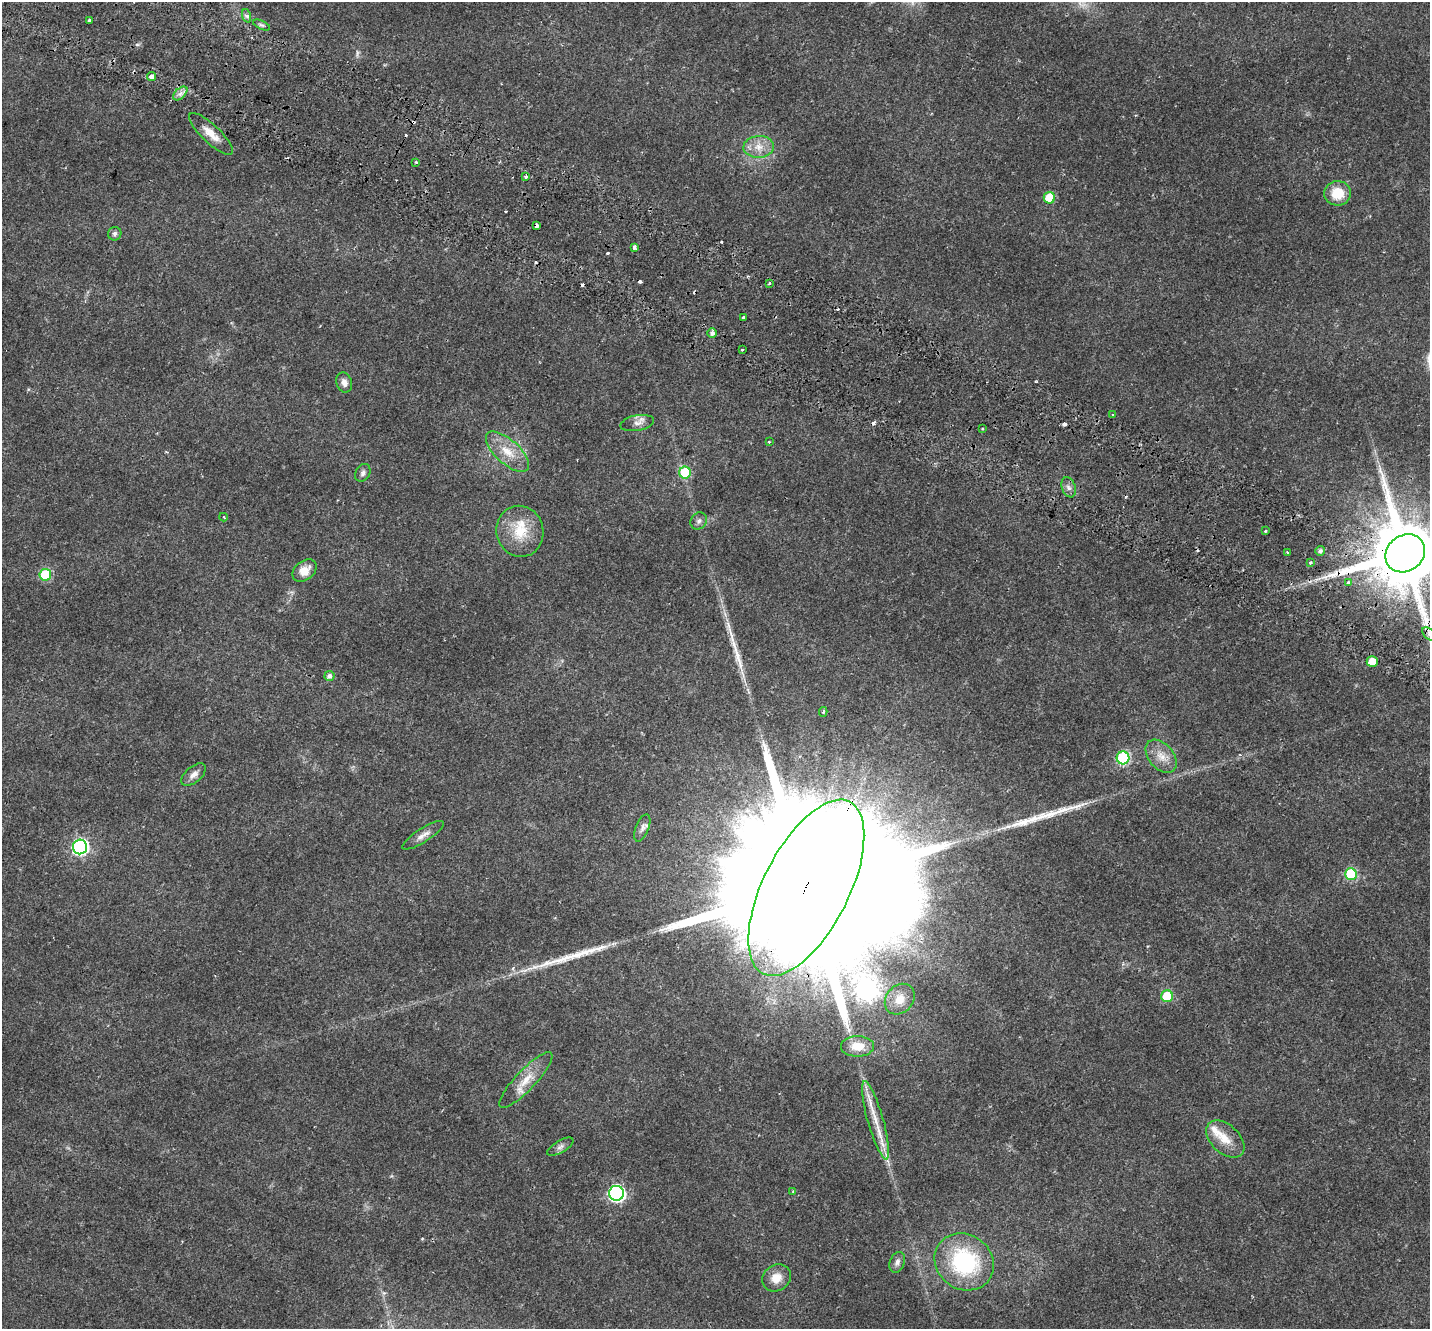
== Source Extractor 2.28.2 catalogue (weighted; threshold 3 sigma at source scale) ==
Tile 11 of 4 x 4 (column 3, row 3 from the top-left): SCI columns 2929-4356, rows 1621-2947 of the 5863 x 5958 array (HDU 1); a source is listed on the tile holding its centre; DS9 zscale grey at full resolution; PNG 1432 x 1331 px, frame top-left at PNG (2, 2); each listed source drawn as its Kron ellipse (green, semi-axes under 4 px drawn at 4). Shown black and unused: <1% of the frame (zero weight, under 2 of 3 exposures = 5% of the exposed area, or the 3 px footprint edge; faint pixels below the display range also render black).
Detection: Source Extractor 2.28.2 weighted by HDU 2 'WHT'; one run over the whole footprint, this tile lists its part. Background 0.0194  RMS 0.0032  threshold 0.0146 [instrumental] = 3 sigma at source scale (4.5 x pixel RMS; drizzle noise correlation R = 1.50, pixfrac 1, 0.0396/0.0396 arcsec/px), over >= 5 px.
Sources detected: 79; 2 too faint to see at this stretch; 10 cosmic-ray / hot-pixel residue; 3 long thin detections or spike segments (spike, bleed or trail) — neither listed nor drawn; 2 inside a brighter listed object's ellipse — not listed separately; the other 62 listed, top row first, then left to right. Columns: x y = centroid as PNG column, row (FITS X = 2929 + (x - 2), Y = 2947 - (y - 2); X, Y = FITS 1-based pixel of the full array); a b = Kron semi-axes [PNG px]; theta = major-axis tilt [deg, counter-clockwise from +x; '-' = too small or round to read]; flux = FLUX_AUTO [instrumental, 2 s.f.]
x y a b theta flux
247 16 7 4 -71 0.63
89 20 3 3 - 0.73
262 25 9 4 -26 0.63
152 77 4 3 - 2.2
180 93 8 5 44 1.2
211 134 29 9 -43 4.1
759 147 15 11 4 3.8
416 162 3 3 - 0.41
526 176 3 3 - 0.99
1338 193 13 12 - 7
1049 198 6 5 - 12
536 226 4 3 - 2
115 234 7 6 - 1.1
634 247 4 3 - 3.4
769 283 3 3 - 0.61
743 317 3 3 - 1.4
712 333 5 4 - 1.1
742 350 3 3 - 0.54
344 382 10 7 -69 1.7
1113 415 4 2 - 0.26
637 423 17 8 10 1.8
982 429 2 2 - 0.3
769 442 3 3 - 0.36
507 452 27 12 -42 6.5
363 473 9 7 60 1
685 473 6 6 - 18
1069 487 10 6 -69 1.3
224 517 4 3 - 0.24
699 521 9 7 48 1.1
520 531 26 23 -75 10
1265 531 3 3 - 0.3
1320 551 5 5 - 0.86
1287 553 3 2 - 0.44
1405 553 21 18 37 4000
1311 563 3 3 - 0.8
304 570 13 9 37 3.8
45 575 6 6 - 19
1348 583 4 3 - 0.97
1429 634 8 5 -45 1.1
1372 661 5 5 - 6.4
329 676 5 5 - 1.1
823 712 5 4 - 0.59
1161 756 19 12 -50 4
1123 758 6 6 - 38
194 775 15 8 40 1.8
642 828 14 6 68 1.3
423 835 24 7 33 2.2
80 847 7 7 - 74
1351 874 6 6 - 21
806 888 96 43 63 48000
1167 996 6 6 - 15
900 999 17 13 48 4.8
857 1046 16 10 1 4.8
526 1080 37 10 46 5.8
876 1120 40 8 -74 6.9
1225 1139 22 14 -44 5.2
560 1147 14 6 31 1.3
793 1191 3 3 - 0.24
616 1193 7 7 - 71
897 1262 11 7 69 1.4
964 1262 31 27 -36 33
776 1278 15 13 35 3.9
Overlapping masked pixels (flux is a lower limit): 3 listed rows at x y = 536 226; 1405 553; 806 888
Isophote crosses this tile's border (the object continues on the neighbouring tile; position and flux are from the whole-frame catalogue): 2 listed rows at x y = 1405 553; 1429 634